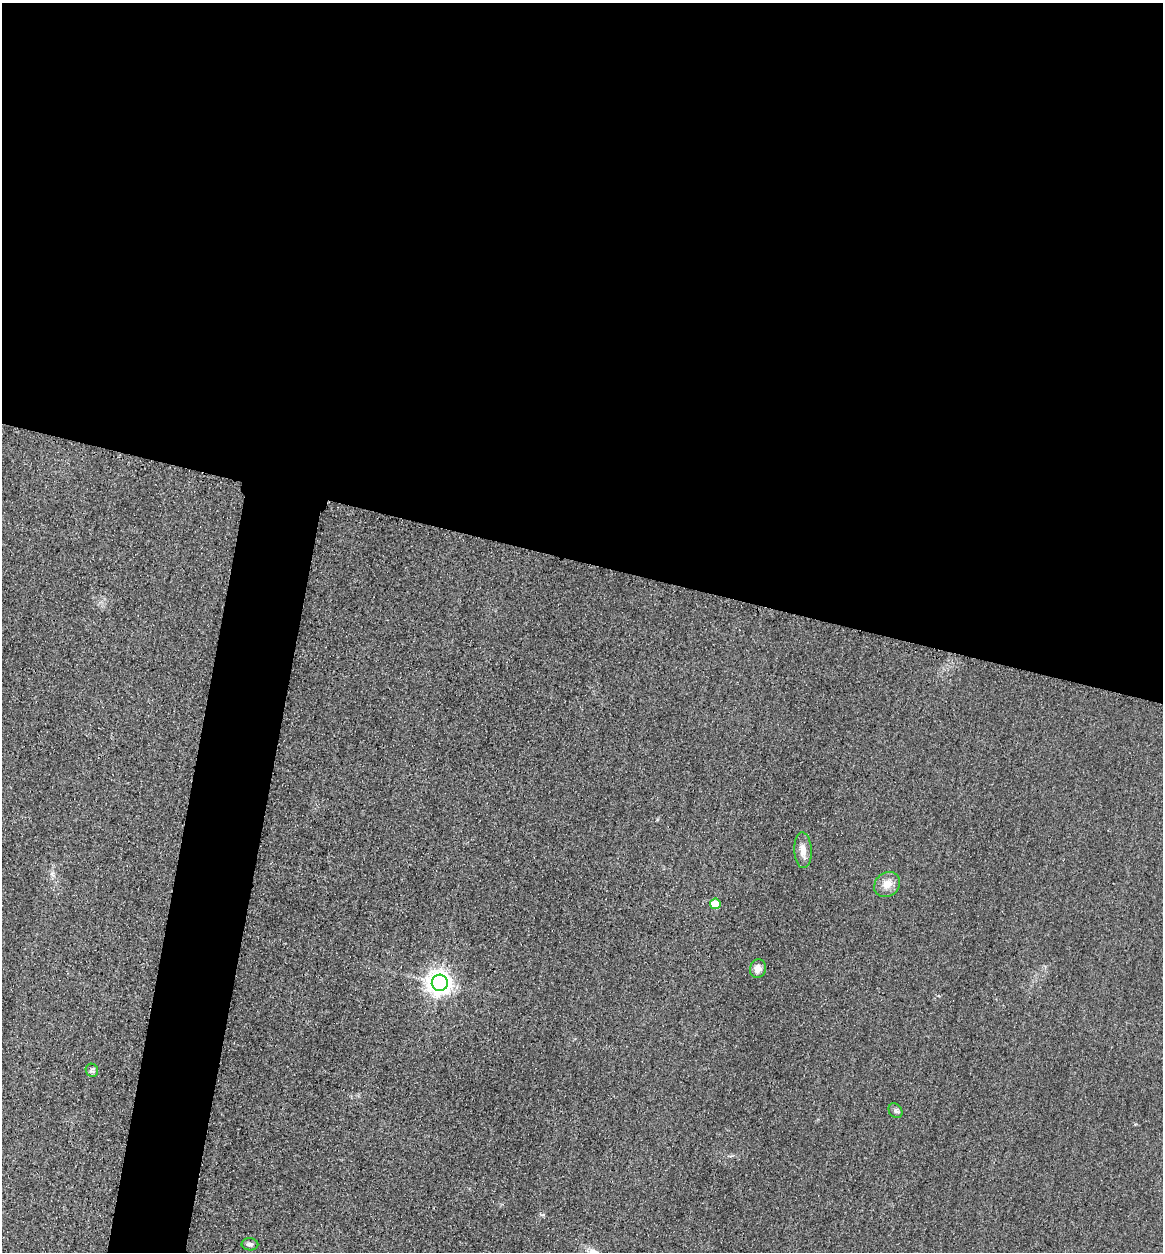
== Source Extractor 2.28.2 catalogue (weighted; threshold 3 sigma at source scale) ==
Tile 3 of 4 x 4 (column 3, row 1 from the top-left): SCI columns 2589-3749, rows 3770-5019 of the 5058 x 5038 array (HDU 1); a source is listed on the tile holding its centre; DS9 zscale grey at full resolution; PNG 1165 x 1254 px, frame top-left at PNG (2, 3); each listed source drawn as its Kron ellipse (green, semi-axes under 4 px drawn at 4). Shown black and unused: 49% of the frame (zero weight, under 3 of 4 exposures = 3% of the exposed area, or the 3 px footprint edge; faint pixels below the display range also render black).
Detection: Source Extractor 2.28.2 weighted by HDU 2 'WHT'; one run over the whole footprint, this tile lists its part. Background 0.0723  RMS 0.017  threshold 0.0777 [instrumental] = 3 sigma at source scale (4.5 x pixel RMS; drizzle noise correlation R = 1.50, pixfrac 1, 0.05/0.05 arcsec/px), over >= 5 px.
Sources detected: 8; all 8 listed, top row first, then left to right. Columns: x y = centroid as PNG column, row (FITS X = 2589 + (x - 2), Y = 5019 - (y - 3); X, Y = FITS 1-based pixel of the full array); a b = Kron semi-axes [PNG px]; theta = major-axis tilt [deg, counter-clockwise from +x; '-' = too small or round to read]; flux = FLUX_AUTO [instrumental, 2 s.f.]
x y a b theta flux
803 850 18 8 -88 15
887 884 14 11 40 19
715 904 5 5 - 34
758 969 9 8 - 12
440 983 8 8 - 1300
92 1070 7 6 - 4.3
895 1111 8 6 -53 4.3
250 1244 8 6 -2 5.1